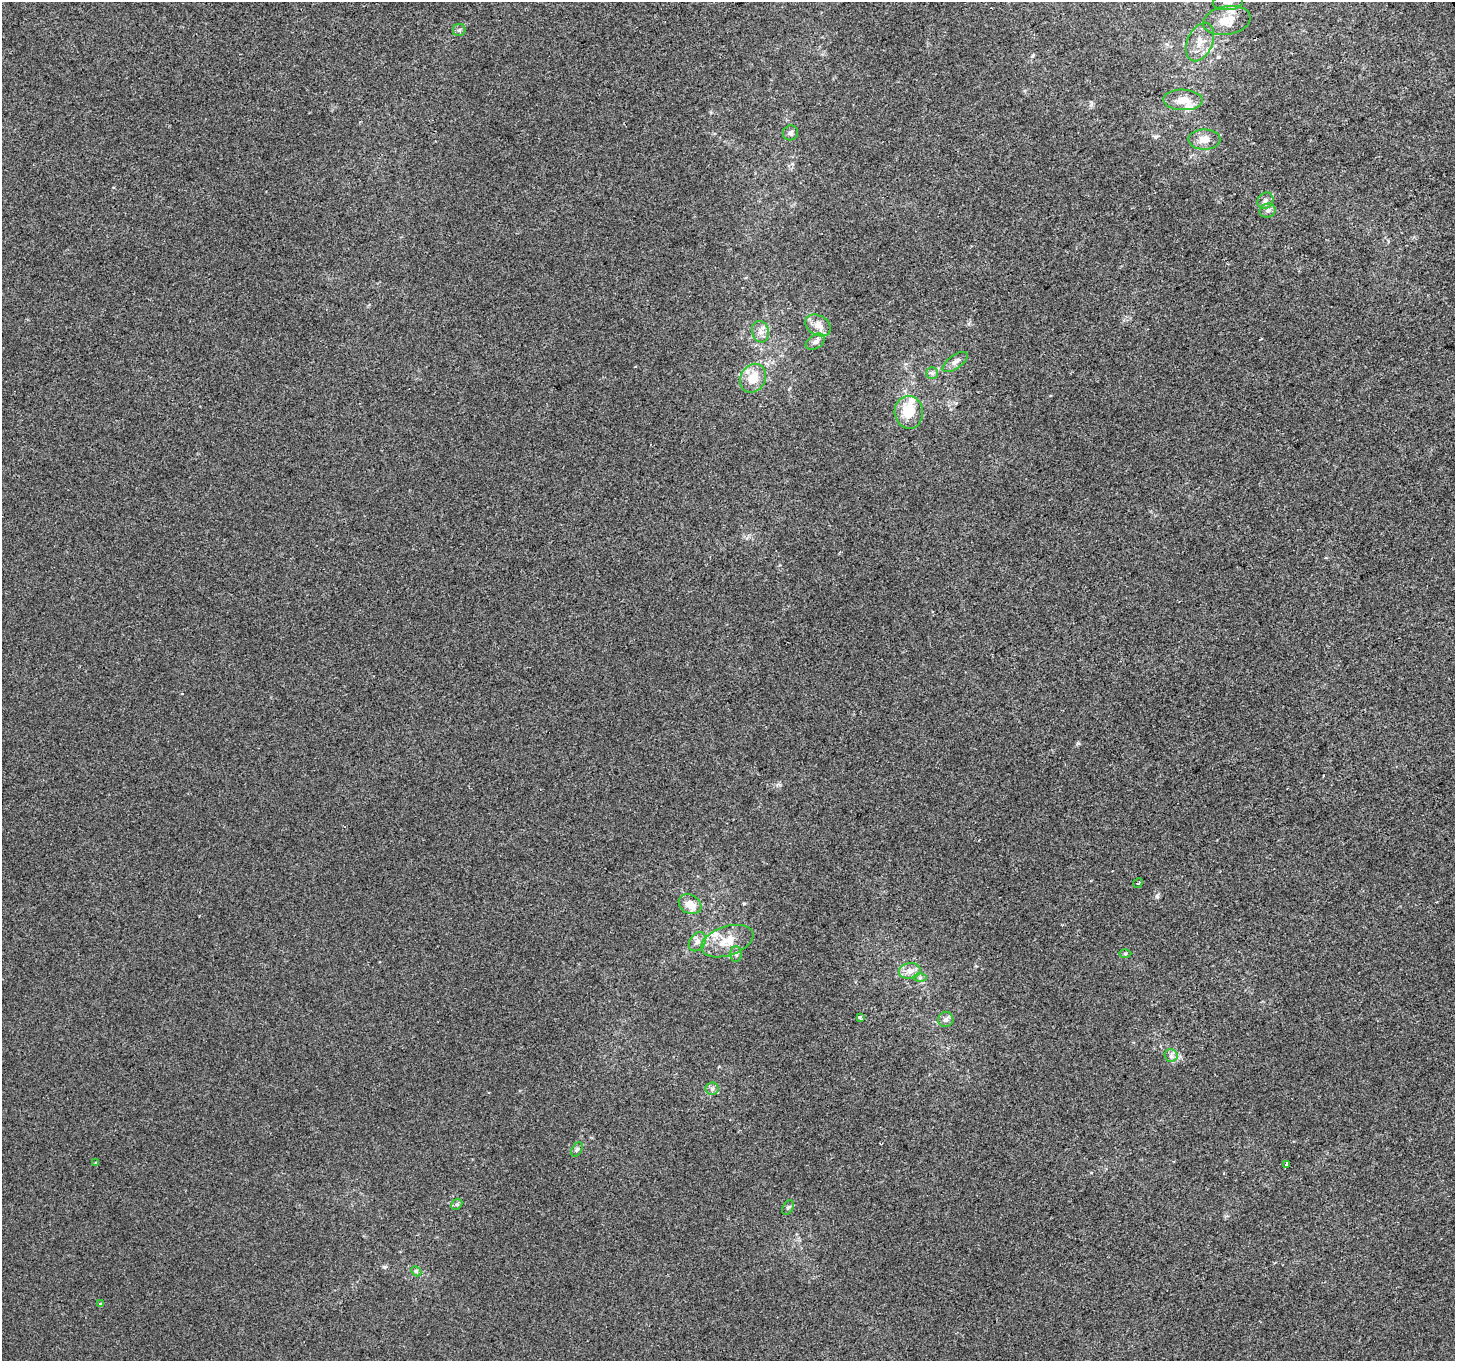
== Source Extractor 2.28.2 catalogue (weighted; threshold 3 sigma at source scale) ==
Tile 10 of 4 x 4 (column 2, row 3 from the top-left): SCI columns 1454-2906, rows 1466-2824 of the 5816 x 5708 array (HDU 1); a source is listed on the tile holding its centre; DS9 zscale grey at full resolution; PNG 1457 x 1363 px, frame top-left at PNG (2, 2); each listed source drawn as its Kron ellipse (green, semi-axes under 4 px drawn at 4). Shown black and unused: <1% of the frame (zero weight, under 2 of 3 exposures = <1% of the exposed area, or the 3 px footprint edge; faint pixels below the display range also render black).
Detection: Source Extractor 2.28.2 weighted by HDU 2 'WHT'; one run over the whole footprint, this tile lists its part. Background 6.12e-05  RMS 0.0045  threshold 0.0204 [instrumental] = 3 sigma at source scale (4.5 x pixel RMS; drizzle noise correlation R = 1.50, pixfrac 1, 0.0396/0.0396 arcsec/px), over >= 5 px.
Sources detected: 39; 4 inside a brighter listed object's ellipse — not listed separately; the other 35 listed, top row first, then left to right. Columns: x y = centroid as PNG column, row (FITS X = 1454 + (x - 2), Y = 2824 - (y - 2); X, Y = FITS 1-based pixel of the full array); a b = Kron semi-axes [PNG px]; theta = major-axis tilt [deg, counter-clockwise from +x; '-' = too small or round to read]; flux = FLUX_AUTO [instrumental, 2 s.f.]
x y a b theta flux
1228 2 15 8 5 2.7
1227 20 24 14 10 8.1
459 30 6 6 - 1
1200 42 20 12 66 6.7
1183 100 19 10 -2 6.3
790 133 8 7 - 1.4
1204 139 16 10 0 4.7
1265 201 8 7 - 1.7
1268 211 8 7 - 1.4
818 325 14 10 -29 3.9
760 332 11 8 -75 2.8
815 342 10 7 33 1.8
955 362 14 6 36 2.3
932 373 6 6 - 0.98
753 378 15 12 58 8.5
909 412 16 14 -86 11
1138 883 5 3 - 0.49
690 904 12 9 -29 5.5
727 941 27 14 18 9.7
697 942 10 7 55 2.3
1125 953 6 4 1 0.63
736 954 8 5 -90 1.1
910 971 11 8 6 2.9
920 978 7 4 1 0.88
860 1017 4 3 - 1.8
946 1019 8 7 - 1.5
1171 1055 6 6 - 1.4
712 1089 6 6 - 1.2
577 1150 7 5 61 0.89
95 1163 4 3 - 0.57
1287 1164 3 3 - 10
457 1204 6 4 44 0.78
788 1207 8 5 62 0.91
416 1271 6 4 -45 0.67
100 1304 4 3 - 1.7
Isophote crosses this tile's border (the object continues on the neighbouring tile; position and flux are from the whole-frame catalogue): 1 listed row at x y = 1228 2
Unlisted compact peaks at least as high as the median listed source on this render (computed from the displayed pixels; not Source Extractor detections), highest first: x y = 1078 743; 1157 895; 384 1267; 744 904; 1218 57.